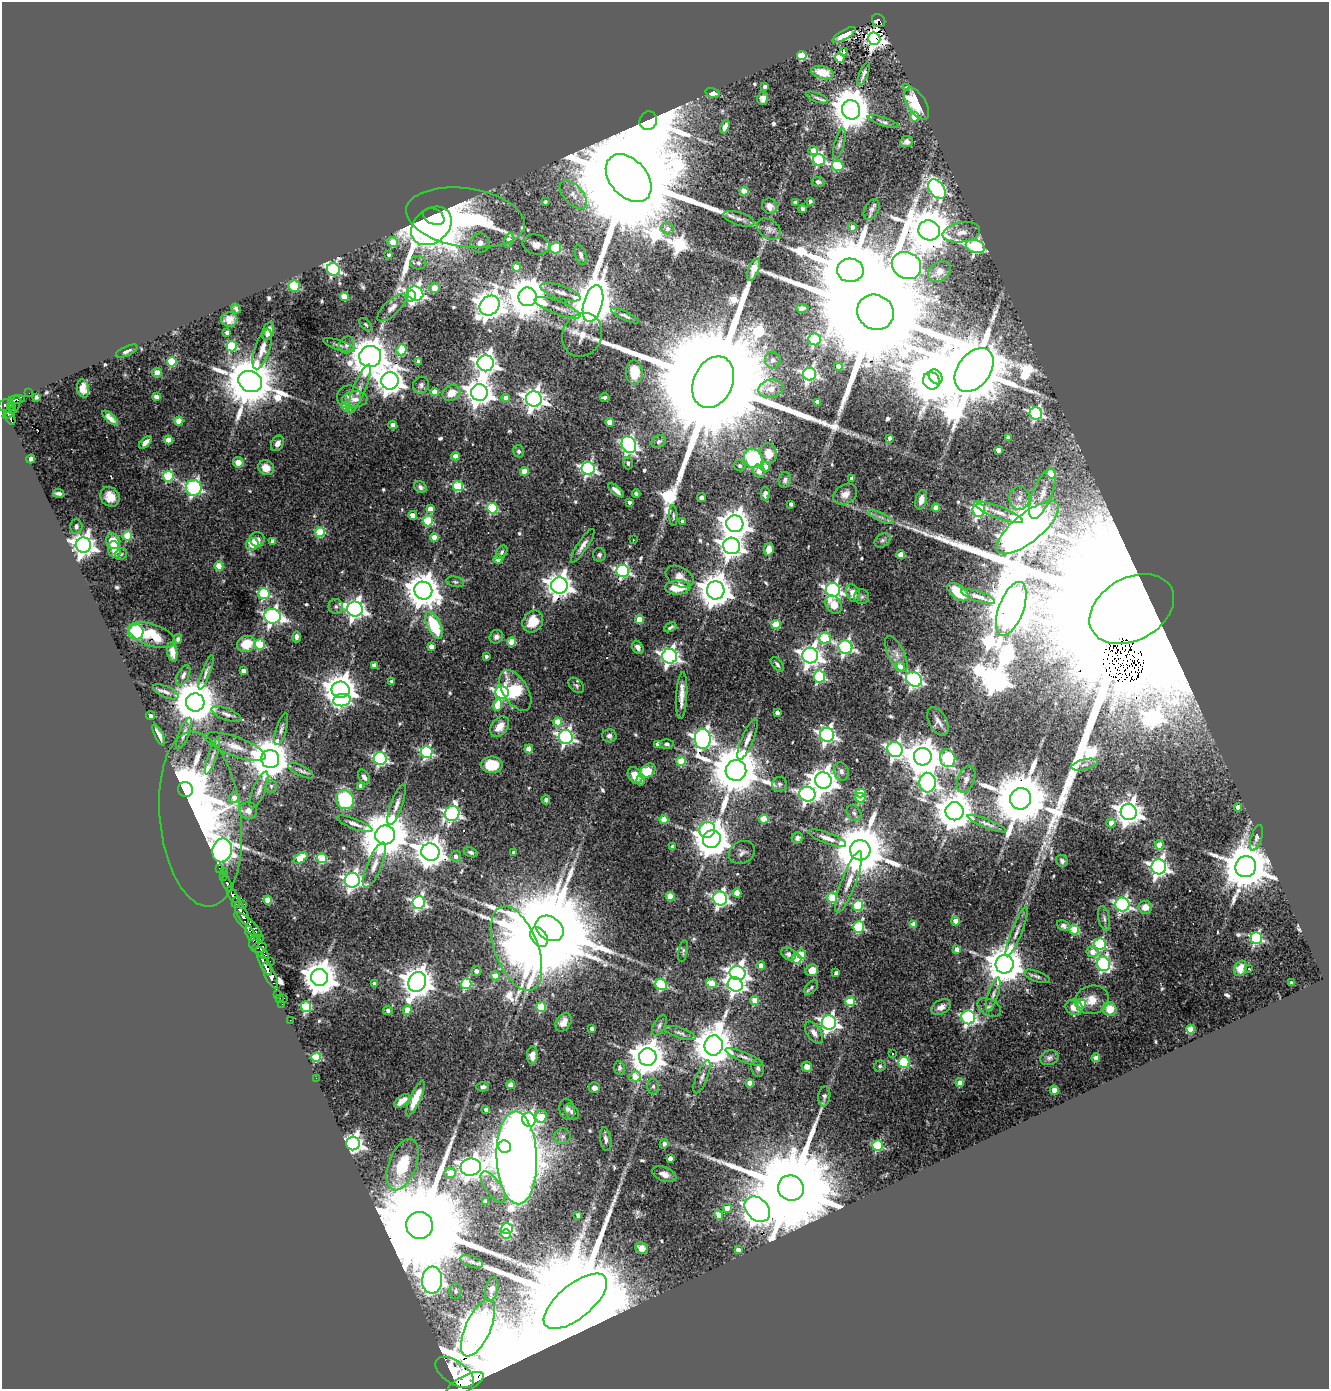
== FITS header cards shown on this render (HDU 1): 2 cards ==
NAXIS1  =                 1327
NAXIS2  =                 1387

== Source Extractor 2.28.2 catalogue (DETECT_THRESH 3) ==
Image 1327 x 1387 px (HDU 1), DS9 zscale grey, 1 PNG px = 1 image px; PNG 1331 x 1391 px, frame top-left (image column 1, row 1387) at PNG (2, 2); each listed source drawn as its Kron ellipse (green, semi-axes under 4 px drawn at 4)
Background 1.49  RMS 0.035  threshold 0.104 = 3 sigma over >= 5 px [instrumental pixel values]
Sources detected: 586; of the 586, the 500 brightest by FLUX_AUTO listed and drawn (86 fainter detections omitted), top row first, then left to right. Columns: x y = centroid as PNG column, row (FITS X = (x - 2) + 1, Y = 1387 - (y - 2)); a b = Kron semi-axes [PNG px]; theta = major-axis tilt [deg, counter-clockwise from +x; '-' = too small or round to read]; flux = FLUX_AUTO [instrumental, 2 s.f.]
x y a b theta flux
879 21 7 6 - 120
844 35 13 4 31 17
874 39 6 6 - 1600
844 51 4 3 - 4.8
802 55 5 4 - 150
840 58 5 4 - 140
822 72 11 6 -14 42
864 74 12 4 68 9.6
765 86 3 3 - 9.2
907 88 4 4 - 12
712 93 7 4 -15 19
763 98 6 5 - 10
817 98 12 4 -21 6.7
917 104 18 9 -58 120
851 110 10 9 - 8900
915 117 5 4 - 54
648 121 9 8 - 31000
883 122 16 4 -18 7
725 127 7 4 71 13
906 142 6 5 - 11
839 144 15 5 74 8.5
813 151 5 4 - 31
819 160 6 6 - 300
838 166 6 5 - 190
629 178 27 18 -49 130000
818 182 6 5 - 7.3
937 189 11 7 -54 500
744 191 4 4 - 61
573 195 17 9 -48 23
810 201 3 3 - 5.6
545 202 4 3 - 5.6
795 202 4 3 - 9.7
770 206 8 7 - 17
802 209 4 3 - 4.6
872 209 11 7 63 10
434 217 11 7 -25 280
465 217 60 29 -8 570
739 219 16 6 -17 12
431 226 22 17 40 3400
852 227 4 4 - 15
667 228 6 5 - 11
769 229 13 9 -36 12
929 230 11 10 - 13000
961 232 19 10 9 25
509 240 7 4 72 31
392 242 5 5 - 40
480 243 10 9 - 15
536 245 13 10 -13 20
975 246 10 6 -17 440
556 248 6 5 - 150
389 255 3 3 - 6
581 255 10 5 -74 7.4
418 263 8 6 -4 8.2
907 265 15 13 -30 2800
516 267 4 4 - 41
333 269 6 6 - 530
754 269 12 5 70 15
850 270 13 11 -4 35000
939 271 13 9 37 28
294 286 5 5 - 150
434 288 5 5 - 34
560 292 21 6 -18 22
415 293 8 7 - 970
411 296 6 4 76 270
344 297 4 4 - 80
528 297 9 9 - 8300
593 303 19 9 75 11000
490 306 11 9 42 3800
392 308 18 7 43 17
558 308 24 6 -20 21
802 308 6 4 3 7.7
236 309 5 3 - 5.3
875 312 19 17 -33 140000
625 316 15 4 -25 7.9
229 319 8 7 - 16
366 324 8 4 -46 4.5
268 331 9 5 71 21
227 332 4 4 - 5.1
582 335 22 19 64 41
815 339 6 6 - 300
339 345 17 5 -18 9.9
347 345 8 7 - 12
232 346 5 5 - 170
262 349 21 7 72 25
402 350 5 5 - 130
127 351 12 4 25 8.2
370 356 11 10 - 6200
773 360 8 7 - 9.6
172 362 5 5 - 160
418 362 4 4 - 13
486 363 8 8 - 1900
838 366 4 4 - 15
974 370 24 16 53 46000
157 372 5 4 - 20
634 372 12 8 -89 52
810 374 6 6 - 590
936 377 8 6 -56 8800
250 381 12 10 -28 18000
390 381 9 8 - 3100
931 381 9 8 - 7200
713 382 27 19 65 200000
421 385 8 8 - 8
83 388 9 6 -78 18
359 389 26 6 67 21
771 389 13 9 13 24
435 392 4 4 - 61
29 393 2 2 - 6.4
451 393 9 7 32 33
479 393 8 8 - 3000
36 397 4 3 - 5.5
156 397 4 4 - 34
349 397 12 11 - 17
605 397 4 3 - 5.5
506 398 4 4 - 29
355 399 12 8 5 17
534 399 8 7 - 1900
17 400 8 3 6 78
818 402 4 4 - 22
6 405 8 5 21 750
15 405 9 5 70 480
11 406 4 3 - 350
346 406 5 4 - 70
9 413 8 4 42 420
1036 413 6 6 - 490
10 418 7 3 -66 230
110 418 10 4 -43 14
179 421 4 4 - 64
610 422 4 4 - 46
393 425 4 4 - 28
889 438 4 3 - 7
1008 438 4 4 - 19
168 440 4 4 - 56
659 441 7 5 31 7.2
145 442 8 4 42 14
277 443 8 6 62 15
629 445 9 6 -66 760
998 450 4 4 - 25
519 451 6 5 - 6.1
769 453 10 8 -79 32
455 456 4 4 - 30
753 458 10 8 -53 190
31 459 4 4 - 39
238 462 5 5 - 23
628 463 6 4 -73 5.1
740 466 6 5 - 5.1
765 467 5 4 - 23
266 468 8 7 - 26
588 469 7 6 - 590
524 471 4 4 - 43
759 471 6 5 - 16
1051 473 5 4 - 81
168 476 5 5 - 210
852 478 4 3 - 12
785 480 8 6 77 8.2
458 486 5 5 - 170
420 487 7 5 -37 8.1
194 488 8 7 - 440
616 490 9 4 -41 12
59 493 6 3 -10 6.5
636 493 4 3 - 5.2
765 494 7 4 -89 14
845 494 12 9 32 20
1042 494 27 9 68 39
110 497 10 9 - 28
701 498 4 4 - 9.3
1019 498 12 10 -86 18
921 500 10 5 77 18
629 502 4 3 - 7.9
791 504 4 3 - 8.7
492 508 5 5 - 190
936 508 4 4 - 40
430 509 4 4 - 26
979 510 6 6 - 490
998 512 26 6 -21 19
413 515 4 4 - 35
673 516 10 4 -86 4.7
881 517 14 4 -23 9.9
428 521 5 5 - 180
682 521 3 3 - 6.6
735 524 8 8 - 3700
76 526 7 6 - 7
1028 528 38 14 39 15000
320 532 5 5 - 160
127 536 5 4 - 110
434 537 4 4 - 44
257 539 7 7 - 20
633 540 3 2 - 5.7
882 540 9 6 38 8.2
113 541 8 7 - 42
273 541 4 4 - 25
252 544 6 6 - 58
83 545 7 7 - 2300
583 546 20 5 57 16
732 546 8 8 - 2000
769 549 6 5 - 27
114 550 8 6 -78 30
502 552 7 5 59 6.6
121 554 6 5 - 5.2
599 555 7 6 - 6.7
901 555 4 4 - 40
498 559 4 4 - 46
219 566 4 4 - 83
623 571 6 6 - 510
680 577 15 9 -27 22
455 582 9 5 -12 6.2
559 585 8 8 - 2600
678 587 12 7 3 71
716 590 9 9 - 5000
833 590 7 6 - 820
423 591 9 8 - 6000
958 592 12 7 -37 52
853 593 9 6 -70 25
264 594 5 5 - 250
978 596 17 5 -18 13
862 597 7 7 - 6.1
834 605 10 7 -54 38
336 606 7 7 - 6.9
355 609 8 7 - 1500
1011 609 28 12 69 16000
1132 609 45 31 28 640000
272 616 8 7 - 890
639 619 4 4 - 51
533 621 11 9 54 58
776 624 4 4 - 88
434 625 14 6 -64 150
670 627 6 3 29 5.1
136 632 8 7 - 160
152 635 24 11 -19 60
296 637 6 4 -89 8.3
496 637 7 6 - 9.8
825 638 6 5 - 170
178 639 5 4 - 5.9
511 642 4 4 - 88
246 644 9 8 - 57
259 644 5 5 - 160
431 647 4 4 - 26
638 647 7 5 -58 12
845 647 7 6 - 580
172 652 10 5 -81 16
896 654 19 8 -64 20
486 656 3 3 - 6.3
669 656 7 7 - 1100
810 656 8 8 - 1800
777 664 8 5 -53 6.7
374 665 4 4 - 17
900 667 5 5 - 33
243 671 4 4 - 14
206 672 18 4 70 9.3
183 675 11 5 63 8.8
819 677 6 5 - 290
914 679 8 7 - 790
392 682 4 4 - 14
576 685 9 6 -44 5.6
341 690 9 8 - 4200
515 690 22 12 -58 96
166 692 13 5 -23 9.5
502 692 6 6 - 690
682 696 23 5 87 27
342 700 9 6 8 430
195 702 9 9 - 12000
497 705 6 4 69 49
777 713 4 3 - 10
226 714 16 6 -21 12
151 716 4 3 - 6.5
938 721 15 9 -62 15
558 722 4 4 - 68
500 727 11 8 52 34
281 729 16 5 73 9.7
184 733 17 5 68 11
159 735 12 3 -66 13
827 735 7 7 - 880
609 736 7 6 - 8.2
566 737 7 7 - 720
703 739 10 8 -85 1500
748 739 22 6 68 19
658 744 4 4 - 12
667 744 7 5 -2 5.7
235 747 32 9 -20 46
529 749 4 4 - 49
895 749 8 7 - 790
427 752 6 5 - 370
213 755 20 4 72 16
923 757 9 8 - 6200
380 758 6 6 - 500
948 758 9 7 -81 280
270 759 9 9 - 9300
681 761 5 5 - 120
492 765 11 8 -1 69
1085 765 13 5 13 11
736 770 10 10 - 16000
301 771 14 5 -27 9.2
648 771 9 6 38 79
841 771 9 7 -71 12
635 775 9 6 -58 23
364 777 8 5 -60 9.7
966 779 14 8 70 16
641 780 6 4 86 6.4
823 781 8 8 - 2800
928 783 10 8 -86 1000
780 784 7 7 - 6.8
271 786 6 5 - 5.9
361 786 4 4 - 23
186 789 8 7 - 16000
259 790 20 6 68 15
861 793 5 4 - 98
807 794 8 7 - 830
234 798 5 5 - 18
860 798 5 5 - 100
1021 799 11 10 - 22000
345 800 9 9 - 170
546 800 5 4 - 8
396 805 21 6 70 18
1238 807 4 4 - 30
248 810 9 8 - 16
954 811 9 9 - 8100
1129 812 8 8 - 2700
854 813 8 6 -52 7.9
452 814 8 7 - 730
200 819 88 41 -84 730
764 819 4 4 - 94
664 820 4 4 - 66
1111 823 4 4 - 33
354 824 19 5 -21 15
987 824 21 4 -21 11
707 830 8 8 - 190
385 835 10 9 - 14000
797 838 6 5 - 8.2
827 838 20 5 -20 18
1256 838 13 5 73 7.9
712 839 9 8 - 6600
1159 845 4 4 - 65
672 847 4 4 - 5.6
222 850 12 9 77 1700
860 850 10 10 - 19000
430 852 9 8 - 3800
471 852 7 4 -21 6.3
513 852 3 3 - 6.2
742 852 13 11 27 14
456 856 5 5 - 11
301 858 8 4 34 110
322 858 5 5 - 170
1062 861 6 5 - 6
374 865 24 7 68 25
1159 867 7 7 - 1200
1246 867 10 10 - 14000
220 868 3 3 - 81
224 872 2 2 - 17
224 876 2 2 - 160
352 880 7 7 - 960
849 882 33 7 69 39
227 884 8 3 -64 460
737 893 4 4 - 46
232 895 9 4 -61 2300
670 896 4 4 - 69
720 898 7 7 - 650
832 898 5 5 - 150
268 900 4 4 - 62
236 902 6 4 63 1000
419 902 6 6 - 580
243 904 3 2 - 180
1122 905 7 7 - 600
858 906 5 5 - 180
1145 907 7 6 - 23
242 913 12 5 -65 4600
1104 918 13 5 -78 9.5
956 921 4 4 - 33
913 924 4 4 - 27
248 925 18 5 -42 1900
1063 926 7 5 -24 8.2
859 927 6 5 - 210
549 928 15 11 -34 58000
1074 930 5 5 - 140
1017 932 26 5 68 19
250 933 7 4 -73 690
539 937 11 7 -55 41000
1256 938 6 5 - 400
260 939 2 2 - 26
254 942 7 5 77 910
1100 944 6 6 - 290
259 948 8 5 12 700
517 948 44 21 -69 1900
957 949 4 4 - 16
683 951 11 4 79 5.7
1092 952 6 5 - 27
262 953 8 3 -38 700
788 954 8 5 -34 13
801 954 5 4 - 62
797 958 5 5 - 150
270 961 2 2 - 16
265 964 13 4 -63 2500
1005 964 9 9 - 7600
1104 964 7 6 - 500
761 965 4 4 - 17
1240 968 8 6 62 29
1249 969 3 2 - 4.7
812 970 6 5 - 32
476 971 5 5 - 6.8
738 973 8 7 - 1400
836 973 4 4 - 5.1
270 975 14 5 -65 2400
495 976 4 4 - 46
1037 976 14 5 -20 8.4
320 977 8 8 - 6200
417 982 10 8 64 4800
712 983 5 4 - 80
1291 983 4 3 - 4.6
375 984 4 4 - 23
466 984 5 5 - 220
661 985 6 5 - 240
735 985 7 7 - 960
811 987 9 5 50 5.9
278 994 2 2 - 20
993 994 17 5 73 12
279 998 3 2 - 48
284 998 3 2 - 100
755 1000 4 4 - 53
1092 1000 17 14 15 41
850 1001 5 5 - 100
1081 1003 5 4 - 79
282 1004 2 2 - 22
306 1007 5 5 - 170
541 1007 5 5 - 130
941 1007 11 7 26 14
989 1007 13 8 -28 12
1074 1007 9 7 -29 33
1110 1009 7 7 - 49
388 1010 4 4 - 8.5
407 1010 4 4 - 40
968 1017 7 7 - 570
290 1020 2 2 - 16
563 1022 10 7 58 20
829 1022 7 7 - 960
659 1025 11 5 63 7.7
592 1029 4 3 - 13
1191 1029 4 4 - 84
680 1033 16 5 -18 10
814 1033 12 7 -55 18
714 1045 10 9 - 8500
892 1054 3 3 - 8.6
532 1055 9 5 88 16
316 1057 5 4 - 170
648 1057 9 8 - 6000
744 1057 20 4 -22 12
1049 1058 9 7 20 8.3
1096 1058 4 4 - 41
904 1062 5 5 - 230
880 1066 6 5 - 5.1
807 1067 5 5 - 16
619 1068 7 5 -81 6.1
758 1068 9 6 -80 6.4
635 1077 6 5 - 52
702 1077 17 5 67 11
316 1078 2 2 - 29
750 1083 4 4 - 26
960 1083 4 4 - 38
511 1085 4 4 - 43
653 1086 8 6 90 5.5
483 1087 6 4 0 7.8
594 1088 6 5 - 12
1054 1090 4 4 - 27
824 1096 10 6 83 6.3
415 1098 19 5 66 43
402 1101 9 5 38 20
567 1109 10 7 -79 9.2
486 1110 4 4 - 10
572 1112 9 6 -54 8.4
541 1116 6 5 - 90
529 1120 7 6 - 490
563 1136 8 7 - 10
606 1139 12 5 -81 9.6
353 1143 7 6 - 1400
664 1144 5 4 - 7.2
878 1145 5 5 - 210
504 1147 6 6 - 140
517 1158 46 20 -88 6000
670 1158 4 4 - 18
403 1164 27 13 69 110
471 1167 10 8 9 2000
450 1173 6 5 - 44
664 1174 12 7 -20 17
493 1187 18 8 -54 22
791 1188 13 12 - 93000
485 1201 4 4 - 23
727 1208 4 4 - 42
757 1209 14 10 -44 4300
578 1215 4 4 - 11
719 1215 5 4 - 23
420 1225 13 13 - 120000
507 1229 6 5 - 350
506 1234 5 4 - 70
642 1248 6 5 - 19
738 1250 4 4 - 18
472 1262 12 5 -20 7.5
432 1280 13 10 86 2400
492 1289 12 6 76 19
455 1291 7 6 - 6.4
575 1301 38 17 39 120000
478 1328 31 12 66 6900
455 1372 22 11 -34 11000
465 1384 21 8 28 9100
At the frame edge (FLAGS 8, measured only in part): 1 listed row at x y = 465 1384
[86 fainter detections neither listed nor drawn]